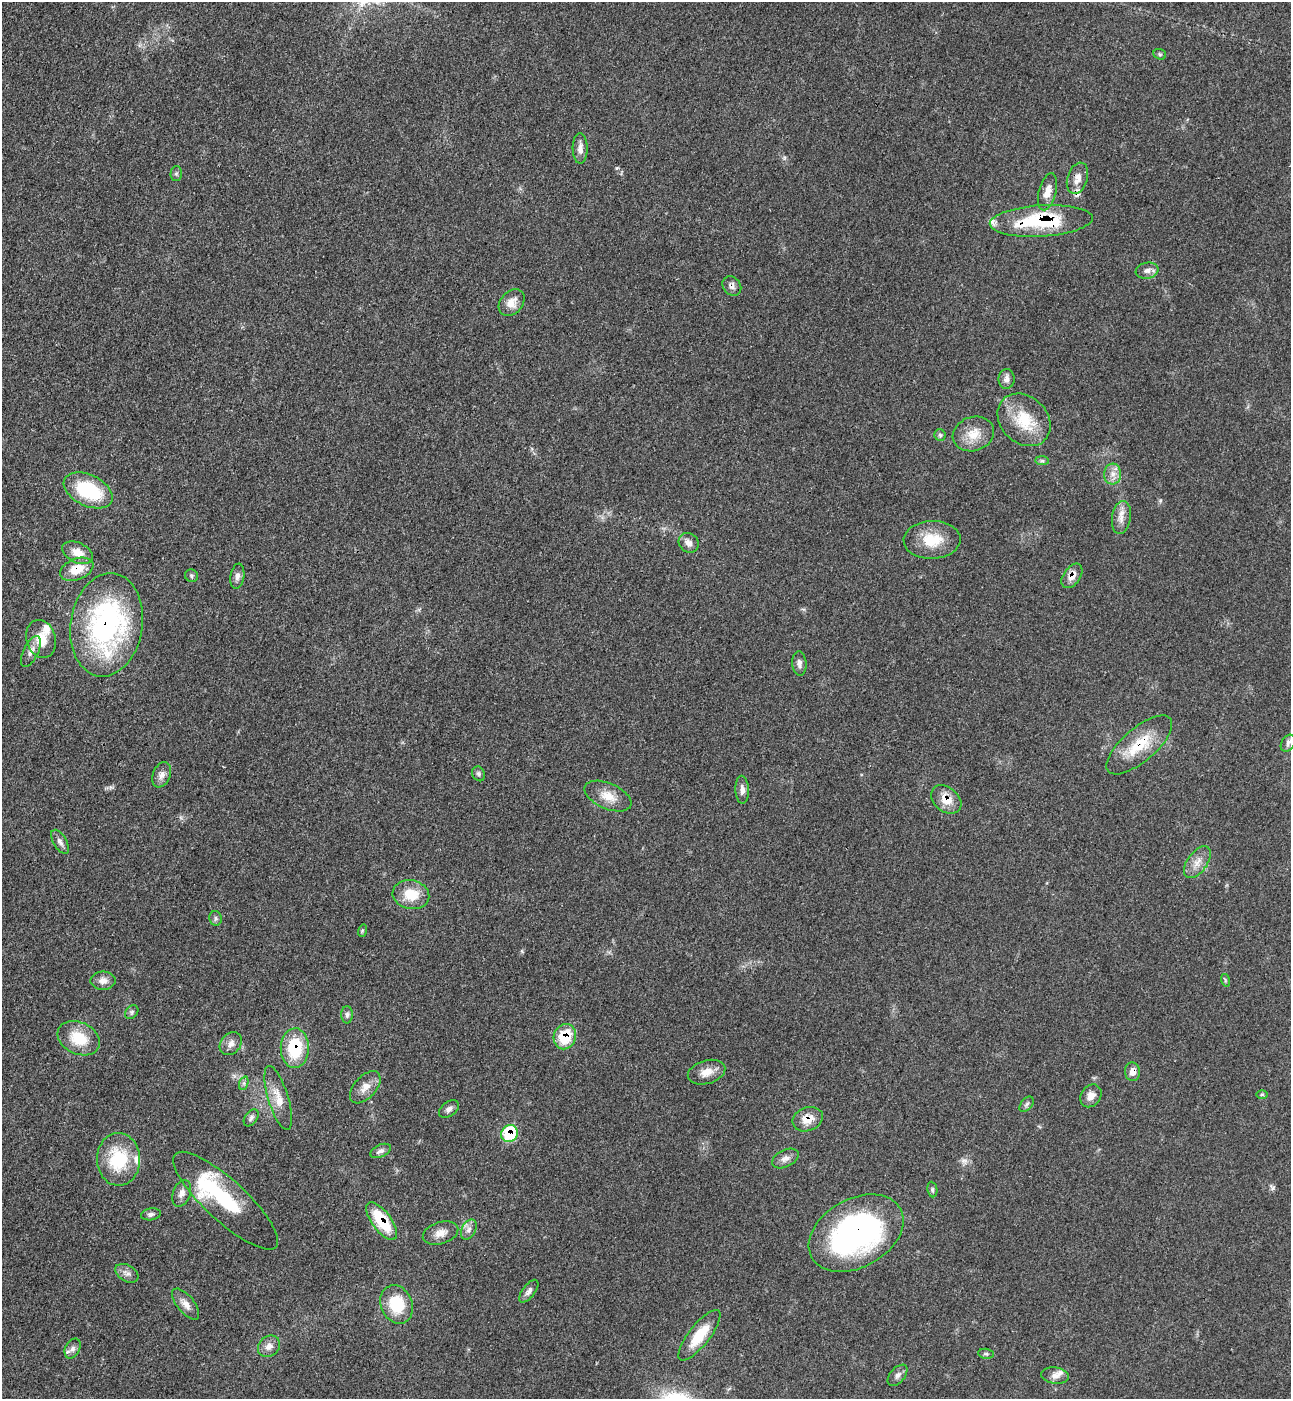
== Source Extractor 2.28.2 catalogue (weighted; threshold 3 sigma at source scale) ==
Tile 11 of 4 x 4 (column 3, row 3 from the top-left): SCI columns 2956-4244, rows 1455-2851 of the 5774 x 5700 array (HDU 1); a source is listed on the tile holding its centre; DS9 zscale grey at full resolution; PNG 1293 x 1401 px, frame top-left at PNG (2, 2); each listed source drawn as its Kron ellipse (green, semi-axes under 4 px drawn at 4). Shown black and unused: <1% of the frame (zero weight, under 3 of 4 exposures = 6% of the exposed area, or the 3 px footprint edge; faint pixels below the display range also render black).
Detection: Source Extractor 2.28.2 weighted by HDU 2 'WHT'; one run over the whole footprint, this tile lists its part. Background 0.0713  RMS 0.0055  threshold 0.0245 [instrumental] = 3 sigma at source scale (4.5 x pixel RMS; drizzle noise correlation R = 1.50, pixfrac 1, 0.05/0.05 arcsec/px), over >= 5 px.
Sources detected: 86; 1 inside a brighter object's white glare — neither listed nor drawn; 4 inside a brighter listed object's ellipse — not listed separately; the other 81 listed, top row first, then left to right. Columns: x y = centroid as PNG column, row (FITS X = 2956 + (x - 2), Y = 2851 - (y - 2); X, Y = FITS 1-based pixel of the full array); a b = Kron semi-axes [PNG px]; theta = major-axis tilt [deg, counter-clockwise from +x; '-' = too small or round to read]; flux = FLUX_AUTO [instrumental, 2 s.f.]
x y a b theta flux
1160 54 6 5 - 0.93
580 149 15 7 -89 3.2
176 174 7 6 - 1.1
1077 178 16 10 72 5.4
1048 192 19 8 75 5.7
1041 221 51 15 3 45
1147 271 11 8 10 2.6
732 286 10 8 -49 2.4
512 303 15 11 49 5.6
1006 379 10 8 89 2.6
1024 420 29 23 -44 20
973 434 21 17 19 9.6
940 435 6 5 - 1.1
1042 461 7 4 -1 0.98
1113 474 10 8 -88 3.7
88 490 26 15 -26 36
1121 517 17 9 81 4.7
932 540 28 19 2 16
689 543 10 9 - 3
78 553 16 10 -25 6.7
77 569 17 10 21 10
191 576 7 6 - 1.1
237 576 12 7 82 2.5
1072 576 14 8 55 4.9
107 625 52 36 81 110
41 639 19 14 -74 11
31 651 16 7 63 3.5
799 663 12 7 -85 2.4
1288 743 9 6 57 1.8
1139 745 41 16 41 20
479 774 7 6 - 1.3
162 775 13 8 68 3.1
742 790 14 6 -87 3
608 796 25 12 -23 8.5
946 799 17 12 -40 8.5
60 842 13 6 -60 2.3
1197 862 18 9 53 5.6
411 895 18 14 -13 13
215 918 7 6 - 1.2
362 931 6 4 73 0.81
1225 980 6 4 -73 0.71
103 981 12 9 0 3.7
132 1012 8 6 49 1.2
347 1015 8 5 90 1.5
565 1037 13 11 68 18
79 1038 22 16 -25 16
231 1043 12 9 49 3.4
295 1048 20 14 88 27
706 1072 19 11 16 6.3
1133 1072 9 7 -87 3.7
244 1083 7 4 72 1.1
365 1087 19 11 48 5.8
1262 1094 6 4 1 0.73
1091 1096 12 9 54 4.3
278 1098 33 10 -73 8.8
1027 1104 9 5 49 1.4
449 1109 11 7 36 2.2
251 1118 9 6 53 1.6
808 1119 15 11 22 7.4
509 1133 9 8 - 27
381 1151 11 6 23 2
785 1158 14 8 26 3
119 1159 26 21 -89 28
932 1190 8 5 -83 1.1
182 1193 14 8 69 3.6
226 1201 68 20 -43 49
151 1214 10 6 10 1.6
382 1221 22 9 -53 24
469 1229 11 7 62 2.5
440 1233 18 11 18 5.4
856 1233 51 34 29 140
127 1273 12 8 -31 2.7
529 1291 13 6 52 2.3
186 1304 19 8 -51 4.3
397 1304 20 15 -67 20
699 1335 31 10 52 16
269 1346 12 10 39 3.7
73 1349 10 7 62 2.1
986 1354 8 5 -7 1
898 1375 12 7 49 2.3
1055 1375 14 8 -8 3.7
Overlapping masked pixels (flux is a lower limit): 15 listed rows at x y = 1077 178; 1041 221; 732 286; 77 569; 1072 576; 107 625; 1139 745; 946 799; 565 1037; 295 1048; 1133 1072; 808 1119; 509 1133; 382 1221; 856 1233
Unlisted compact peaks at least as high as the median listed source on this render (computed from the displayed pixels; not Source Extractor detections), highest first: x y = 1273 1188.